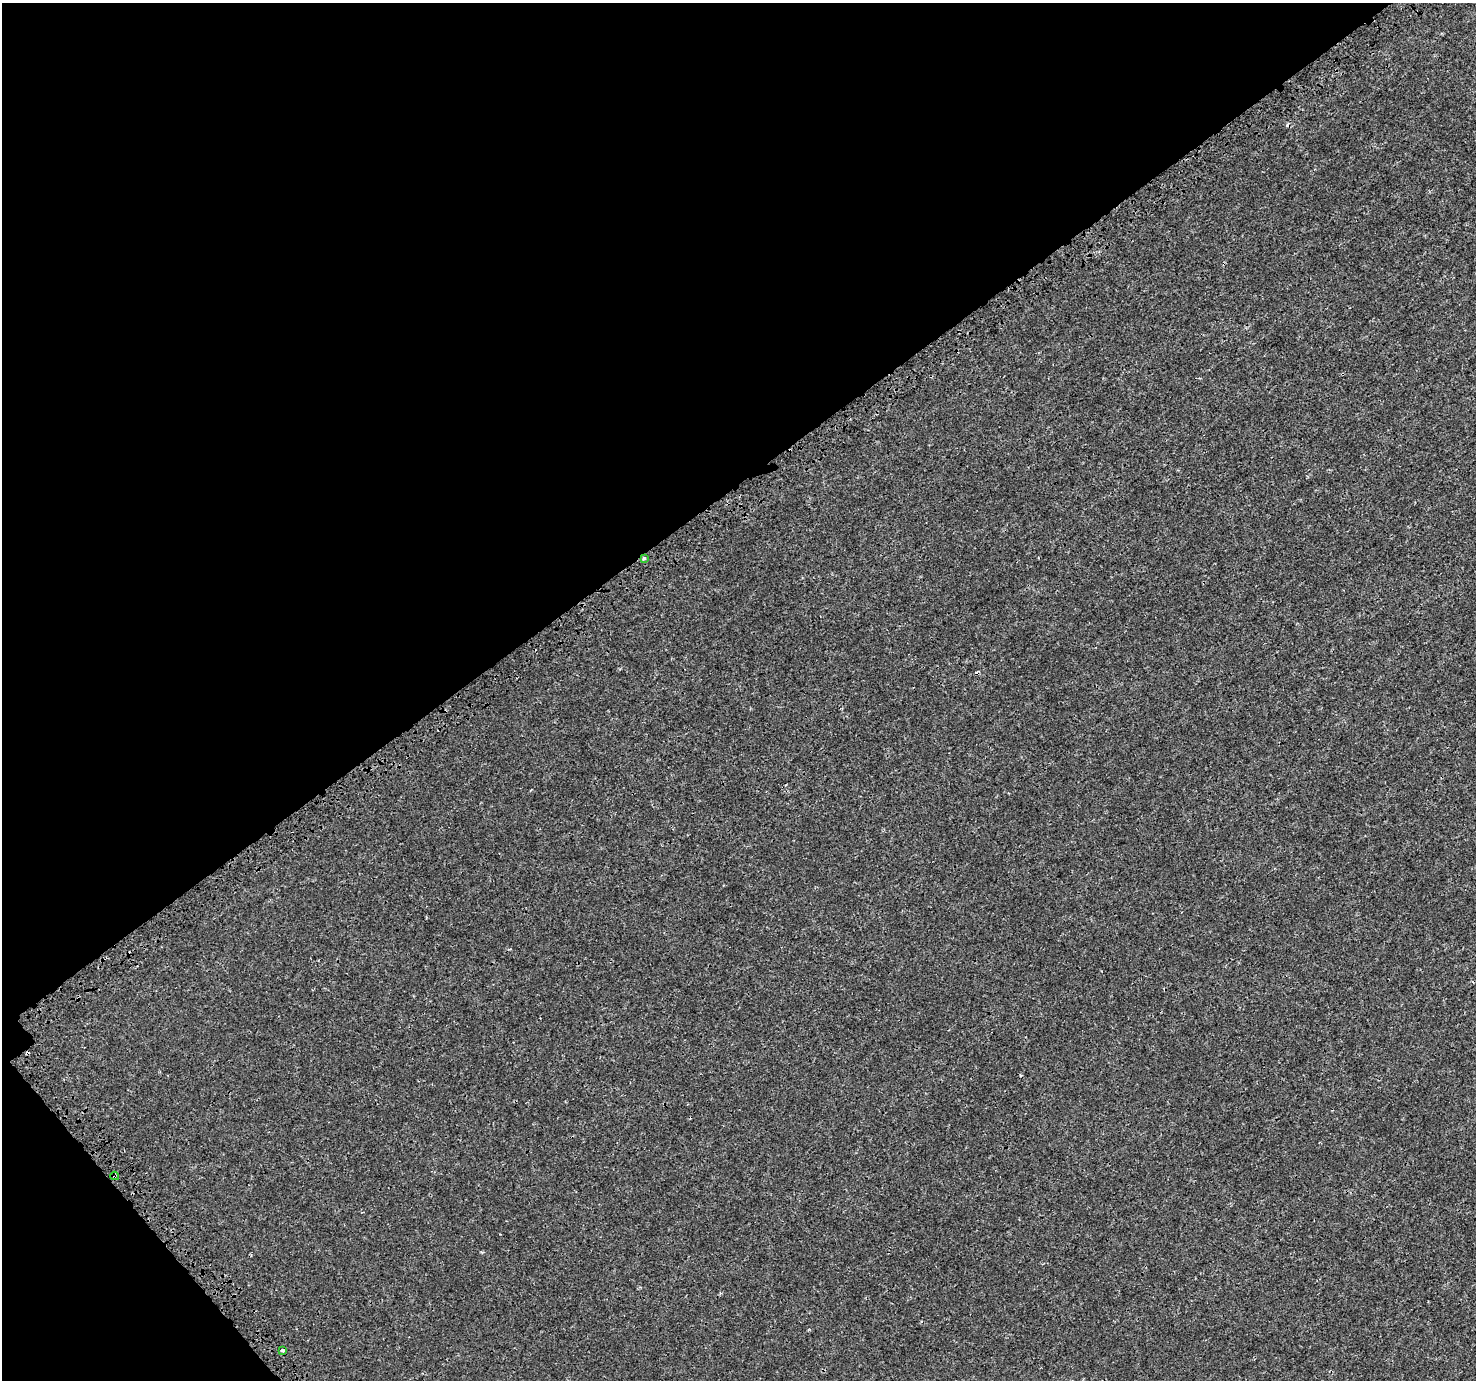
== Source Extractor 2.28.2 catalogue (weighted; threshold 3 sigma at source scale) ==
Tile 5 of 4 x 4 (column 1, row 2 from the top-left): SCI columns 111-1584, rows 3009-4386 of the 6123 x 6077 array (HDU 1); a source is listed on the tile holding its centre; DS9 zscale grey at full resolution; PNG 1478 x 1382 px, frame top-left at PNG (2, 3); each listed source drawn as its Kron ellipse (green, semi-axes under 4 px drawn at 4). Shown black and unused: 38% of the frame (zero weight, under 3 of 4 exposures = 7% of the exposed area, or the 3 px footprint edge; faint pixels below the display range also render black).
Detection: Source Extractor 2.28.2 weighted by HDU 2 'WHT'; one run over the whole footprint, this tile lists its part. Background 0.00158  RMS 0.0014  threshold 0.00627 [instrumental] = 3 sigma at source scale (4.5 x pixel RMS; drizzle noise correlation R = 1.50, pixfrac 1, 0.0396/0.0396 arcsec/px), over >= 5 px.
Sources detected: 5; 2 cosmic-ray / hot-pixel residue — neither listed nor drawn; the other 3 listed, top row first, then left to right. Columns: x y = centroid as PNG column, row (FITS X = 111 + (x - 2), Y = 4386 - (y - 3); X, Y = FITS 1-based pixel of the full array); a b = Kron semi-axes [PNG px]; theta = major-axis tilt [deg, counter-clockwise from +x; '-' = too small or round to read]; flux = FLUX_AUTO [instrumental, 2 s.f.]
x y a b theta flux
644 558 3 3 - 0.19
115 1176 4 3 - 0.26
282 1351 3 3 - 0.69
Overlapping masked pixels (flux is a lower limit): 2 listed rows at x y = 644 558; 115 1176